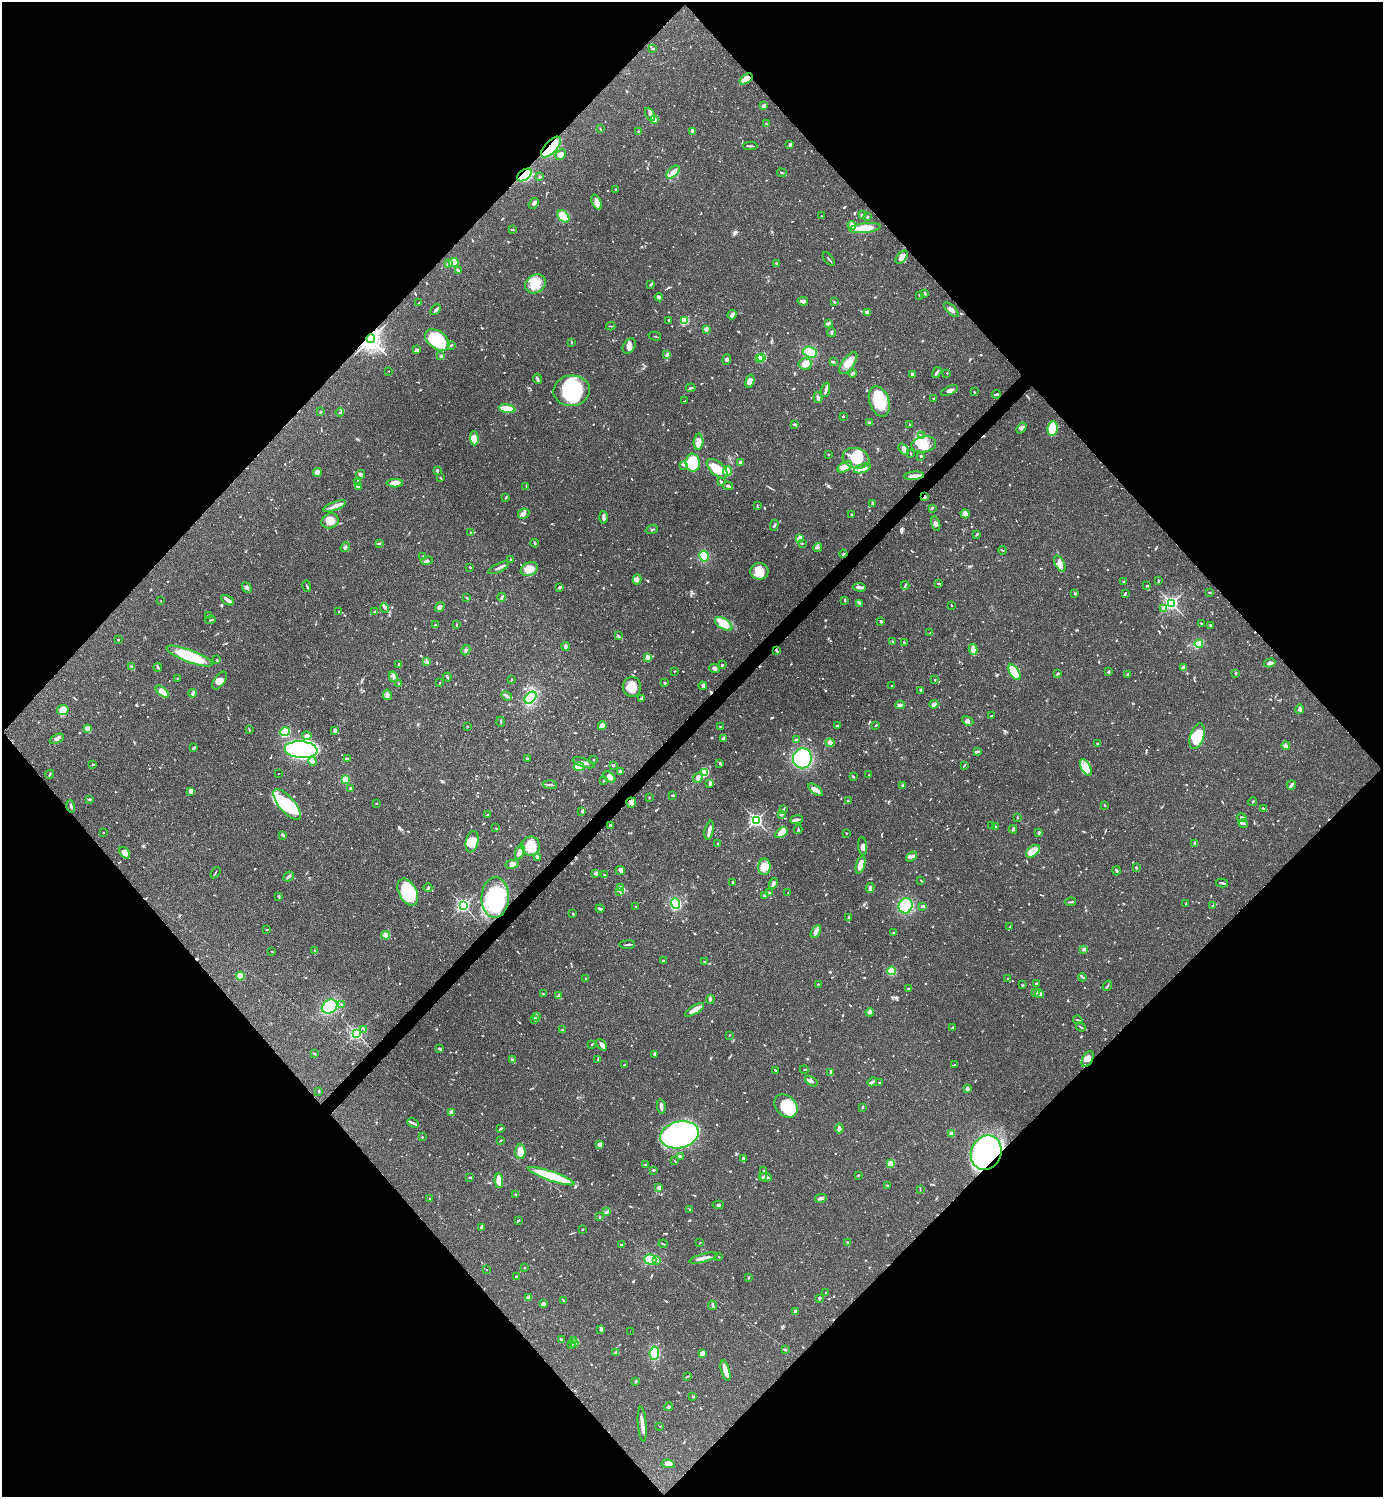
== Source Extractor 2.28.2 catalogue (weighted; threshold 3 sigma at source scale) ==
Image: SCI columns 300-5822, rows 1-5977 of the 5979 x 5980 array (HDU 1 of 3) = the unmasked area's bounding box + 8 px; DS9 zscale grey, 4 x 4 block average (1 PNG px = mean of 4 x 4 image px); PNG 1385 x 1499 px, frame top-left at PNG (2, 2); each listed source drawn as its Kron ellipse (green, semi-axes under 4 px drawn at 4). Shown black and unused: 51% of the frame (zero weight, under 3 of 4 exposures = <1% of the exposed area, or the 3 px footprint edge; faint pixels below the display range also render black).
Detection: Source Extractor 2.28.2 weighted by HDU 2 'WHT'. Background 0.0382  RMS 0.0026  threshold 0.0119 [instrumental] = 3 sigma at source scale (4.5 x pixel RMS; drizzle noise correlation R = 1.50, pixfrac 1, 0.05/0.05 arcsec/px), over >= 5 px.
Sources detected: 1070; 2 too faint to see at this stretch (4 x 4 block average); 10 inside a brighter object's white glare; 9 cosmic-ray / hot-pixel residue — neither listed nor drawn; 27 coinciding with a brighter row at this scale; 77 inside a brighter listed object's ellipse — not listed separately; of the other 945, all 500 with FLUX_AUTO >= 1.01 (the completeness limit of this list) listed and drawn (445 fainter detections not listed), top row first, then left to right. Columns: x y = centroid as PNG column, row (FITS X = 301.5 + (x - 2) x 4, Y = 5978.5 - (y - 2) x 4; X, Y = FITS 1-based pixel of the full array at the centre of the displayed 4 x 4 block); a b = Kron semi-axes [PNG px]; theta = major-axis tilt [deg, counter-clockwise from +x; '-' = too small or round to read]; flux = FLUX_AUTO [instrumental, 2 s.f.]
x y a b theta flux
653 48 2 2 - 5.7
746 79 7 3 35 23
764 106 3 2 - 5.6
650 114 7 3 -63 4.7
654 120 3 3 - 2.3
766 124 3 2 - 1.2
600 129 2 2 - 1.2
638 131 2 2 - 1.8
692 131 4 2 - 2.8
790 145 4 2 - 3.9
750 146 7 2 0 2.4
551 147 13 6 47 53
561 154 6 4 43 9.7
673 172 8 4 42 10
782 173 5 2 - 2
524 175 8 5 36 94
539 176 2 2 - 2
616 189 2 2 - 1
597 202 8 4 -67 7.9
534 203 6 2 55 4.4
862 215 2 2 - 5.6
563 216 7 5 -49 44
821 216 2 2 - 1
867 217 3 2 - 1.8
852 225 4 3 - 6.9
865 228 16 5 6 30
512 230 4 2 - 2.1
902 257 8 4 53 11
829 259 8 2 -50 2.1
454 263 5 4 - 20
448 264 2 2 - 26
776 264 3 2 - 1.7
458 270 4 2 - 3.2
535 284 11 9 33 27
651 284 3 2 - 2.8
925 293 3 2 - 2.8
919 295 2 2 - 1.1
659 297 4 3 - 3.1
803 301 5 3 - 4.6
834 302 3 2 - 2.3
419 303 3 2 - 1.4
436 310 6 2 46 3.9
951 310 9 3 -45 5.7
867 312 4 2 - 6.5
732 315 5 4 - 4.2
669 320 2 2 - 4.8
684 321 2 2 - 63
828 323 3 2 - 4.3
611 326 4 2 - 1.2
706 329 3 3 - 5.3
831 332 5 2 - 2.1
655 336 6 2 -16 1.2
371 339 4 4 - 920
437 340 14 9 -37 96
572 342 4 2 - 1.7
451 345 3 2 - 1.7
629 346 8 6 61 7.9
417 349 3 2 - 2.3
810 352 7 5 -20 24
667 355 4 3 - 3.1
441 356 2 2 - 12
761 357 2 2 - 150
727 359 5 3 - 3.2
759 359 2 2 - 13
833 362 3 2 - 1.9
848 363 13 6 53 16
805 364 6 6 - 18
389 371 2 2 - 1.2
853 373 4 2 - 3.6
937 373 6 2 57 5
947 373 2 2 - 1.4
912 374 2 2 - 14
537 379 5 2 - 3.9
750 381 7 4 75 13
691 388 5 2 - 2.4
826 390 7 2 73 4.4
949 390 9 3 23 5.7
572 391 18 15 4 120
974 392 2 2 - 2
997 394 4 2 - 2.5
818 398 5 3 - 5.4
933 398 2 2 - 2.2
685 401 4 2 - 1.2
879 401 15 10 -71 50
507 409 8 2 -10 55
320 412 2 2 - 8.9
340 412 4 2 - 1.9
843 417 2 2 - 2
870 423 4 2 - 4.6
795 424 4 2 - 2.1
909 424 3 2 - 1.2
1021 428 6 3 53 4.5
1053 429 7 5 83 55
922 436 2 2 - 1.3
474 438 7 3 -87 6.9
699 442 8 5 87 15
924 444 12 8 10 23
904 449 6 4 -51 5.9
829 454 2 2 - 1.1
911 454 3 2 - 1.1
921 456 3 2 - 1.8
856 458 13 10 -16 44
740 462 3 2 - 2.3
693 463 9 7 -83 68
683 465 2 2 - 1.5
845 467 8 4 29 12
862 468 8 4 17 10
717 469 12 6 -41 36
437 470 3 2 - 1.5
727 471 5 4 - 22
317 473 5 3 - 4.9
360 474 5 4 - 3.5
914 476 10 2 6 15
440 478 3 2 - 1.6
358 482 3 2 - 1.2
721 482 3 2 - 2.3
395 483 8 4 1 14
526 486 3 2 - 1
728 486 5 2 - 4.8
358 487 2 2 - 2.4
506 497 3 2 - 1.3
925 497 2 2 - 4.1
872 503 3 2 - 3
335 506 12 3 20 10
757 506 4 2 - 2
932 508 3 2 - 1.7
524 514 6 5 - 6.5
965 514 5 4 - 8.5
852 515 4 2 - 1.7
603 517 6 2 -88 5.5
330 521 9 7 23 15
936 524 7 3 -74 5.1
774 525 5 2 - 2.9
652 530 6 2 23 1.8
470 532 2 2 - 1.3
977 534 4 2 - 1.6
799 539 4 3 - 3.8
379 543 3 2 - 2.6
535 543 4 2 - 1.9
802 543 2 2 - 1.1
345 547 5 2 - 3.1
818 548 4 2 - 2.6
1002 550 4 2 - 1.2
843 554 4 2 - 1.3
423 556 4 2 - 2.1
704 556 5 4 - 30
510 559 2 2 - 1.2
427 561 6 3 18 3
1060 564 8 4 -63 11
470 567 2 2 - 2
499 568 11 2 26 6
529 569 9 6 23 26
759 571 9 8 - 23
637 579 5 4 - 6.2
1159 580 3 2 - 1
1124 582 2 2 - 2.9
938 583 4 2 - 1.7
905 585 4 2 - 1.3
307 586 6 2 -74 2
1147 586 3 2 - 1.7
560 587 3 2 - 3.9
860 587 6 3 -6 5.7
247 588 6 3 -47 4
1209 592 2 2 - 1.6
1075 593 2 2 - 1.2
1125 594 4 2 - 1.7
502 597 4 3 - 3.2
467 598 3 2 - 1.4
227 600 7 3 -29 5.1
845 600 3 2 - 2.2
161 601 2 2 - 1.2
860 603 3 2 - 6.9
1171 603 3 2 - 420
951 605 3 2 - 1.1
440 607 5 4 - 7.6
384 608 5 3 - 2.9
1164 608 3 2 - 3.8
375 611 2 2 - 1.1
339 612 2 2 - 1.5
208 615 2 2 - 1.2
210 620 5 2 - 1.4
881 621 3 2 - 2.6
1201 623 2 2 - 1.2
436 624 2 2 - 2.3
724 624 10 5 -33 26
457 625 3 2 - 1.1
1210 625 4 2 - 2
930 633 2 2 - 1.1
618 636 4 2 - 1.6
118 639 2 2 - 4
892 641 2 2 - 1.3
904 643 3 2 - 1.3
1199 644 4 3 - 4.9
565 646 4 3 - 4.8
973 649 5 2 - 18
466 650 5 2 - 2.6
777 651 3 2 - 1.9
189 656 24 6 -21 79
648 657 4 3 - 4.6
217 660 2 2 - 2.2
426 662 3 3 - 2.8
1270 663 6 3 14 5.4
399 664 2 2 - 2.9
722 665 2 2 - 2.2
132 667 3 2 - 1.8
158 667 4 2 - 2.4
1183 667 2 2 - 1.3
714 669 5 3 - 4.6
675 671 2 2 - 1.4
1014 672 9 4 -56 92
1109 672 3 2 - 1.5
1236 673 3 2 - 1.4
1058 674 4 2 - 2.2
1127 674 3 2 - 1.5
393 677 5 3 - 3.9
447 677 4 2 - 2.7
177 678 2 2 - 1.1
220 680 10 5 55 7.8
511 680 3 2 - 1.1
935 680 2 2 - 1.4
398 683 3 2 - 1.1
439 683 3 2 - 1.3
665 683 2 2 - 3.2
703 686 4 2 - 2.6
892 686 2 2 - 1.4
632 687 10 9 - 29
921 690 3 3 - 2.3
162 692 8 3 -41 22
193 693 4 3 - 2.8
387 695 5 3 - 5.6
507 696 6 2 -30 3.6
530 698 7 4 46 54
641 699 3 3 - 2.3
934 704 4 3 - 8.2
900 705 4 3 - 5.9
1300 709 5 3 - 3.8
63 710 6 5 - 18
991 716 3 2 - 1.7
968 721 6 4 -29 5.6
501 722 5 2 - 1.5
876 725 3 2 - 1.3
467 726 2 2 - 1.8
602 726 4 4 - 11
837 726 3 2 - 1.4
720 727 4 2 - 1.5
87 729 2 2 - 53
249 729 3 2 - 1.3
335 730 3 2 - 5.7
285 732 5 4 - 80
307 736 5 3 - 5.8
1197 736 13 7 72 58
723 738 4 2 - 4.7
57 739 7 3 27 4
796 740 3 2 - 4.1
830 743 5 3 - 3.5
1097 744 2 2 - 1.3
1286 746 4 3 - 4.5
194 748 4 2 - 3.3
301 750 16 8 -4 600
978 752 4 2 - 2.4
802 758 10 9 - 110
348 759 4 2 - 2.9
527 759 2 2 - 1.3
594 759 2 2 - 1.4
312 761 4 3 - 5.8
583 763 11 3 -19 7.1
93 764 3 2 - 1.4
720 764 3 2 - 2.3
613 765 2 2 - 4.5
964 765 3 2 - 1.4
579 767 5 3 - 37
1086 767 9 4 -63 13
620 771 3 2 - 2.1
705 772 4 3 - 61
278 773 2 2 - 1.1
50 774 4 2 - 1.7
869 775 2 2 - 1.6
853 776 2 2 - 1.2
609 777 7 4 -41 9
698 778 5 4 - 8.9
345 779 4 3 - 35
603 781 3 2 - 1.5
710 783 4 2 - 3.6
550 785 7 2 -4 3.7
903 785 3 2 - 2.4
1291 785 5 3 - 4.9
351 788 3 2 - 1.3
816 790 9 3 -37 15
191 791 4 2 - 9.3
673 795 3 2 - 1.9
649 797 3 2 - 1.5
89 799 3 2 - 3.5
848 801 2 2 - 1.8
1253 802 4 2 - 1.2
631 803 5 5 - 4.5
287 804 19 7 -49 83
376 804 2 2 - 1.6
1105 805 3 2 - 1.4
71 806 6 2 -75 2.7
1263 808 4 2 - 1.9
783 809 4 2 - 1.7
582 812 3 2 - 1.4
488 814 3 2 - 1.1
781 814 3 2 - 1.8
1017 817 2 2 - 1.4
1242 818 5 3 - 4.2
756 820 3 3 - 330
796 820 6 2 6 5.5
1243 823 5 2 - 2.5
611 825 3 2 - 2.3
992 826 2 2 - 1.2
995 826 3 2 - 1.4
496 828 3 2 - 1.1
798 829 4 2 - 2.1
1013 829 4 3 - 2.3
709 830 9 2 77 7.7
1039 832 3 2 - 2.9
103 833 2 2 - 1
781 833 7 4 36 15
846 833 2 2 - 1.3
283 835 3 2 - 3.6
472 842 11 6 79 23
1194 843 4 2 - 2.2
718 844 3 2 - 1.4
531 846 9 9 - 34
863 846 9 3 -85 6.9
1033 851 8 5 41 30
520 852 8 4 70 8.8
125 853 6 4 -53 10
912 856 6 3 38 5.7
537 857 3 2 - 6.1
512 864 6 4 12 6.3
861 865 9 3 73 18
764 867 8 6 89 14
1136 868 2 2 - 2.1
620 870 5 4 - 4.3
1117 871 4 2 - 2.1
215 873 6 2 56 1.5
596 873 4 3 - 3.9
604 875 2 2 - 1.9
288 877 5 2 - 4.4
921 880 3 2 - 1.1
733 882 2 2 - 1.1
1222 883 6 2 -13 2.7
773 884 5 3 - 6.1
620 887 3 3 - 3.8
428 888 4 2 - 2.7
870 888 5 2 - 5.4
620 891 3 2 - 1.1
408 892 14 9 -62 69
770 893 2 2 - 1.3
788 893 2 2 - 1.5
764 895 3 2 - 2.1
279 896 4 2 - 1.7
495 897 20 13 87 120
1070 902 6 2 8 2.1
675 903 5 4 - 59
1186 903 3 2 - 1.4
1213 905 2 2 - 1.2
463 906 3 2 - 330
636 906 2 2 - 1.1
906 906 8 7 - 78
923 906 3 2 - 4
600 909 4 2 - 3.1
573 914 2 2 - 1.8
848 918 3 2 - 1.6
1010 927 3 2 - 1.4
267 929 3 2 - 1.4
816 931 7 3 61 5.1
893 933 3 2 - 1.1
386 935 4 4 - 13
627 945 8 2 5 2.8
1084 949 3 2 - 3
315 950 3 2 - 2
272 951 2 2 - 1.1
663 961 3 3 - 2.1
704 962 2 2 - 3.8
891 971 4 4 - 39
240 976 4 3 - 35
1082 977 4 2 - 2.1
586 978 2 2 - 1.1
1008 978 2 2 - 1.2
1036 983 2 2 - 2.7
818 984 2 2 - 1.2
1022 985 2 2 - 2.8
1107 986 5 2 - 1.9
909 989 2 2 - 4.2
1036 992 3 2 - 4.7
543 994 2 2 - 1
1040 994 4 3 - 4.5
559 996 4 3 - 3.6
710 999 5 2 - 2.3
341 1005 2 2 - 1.6
330 1007 8 6 35 110
695 1010 11 4 32 12
870 1012 4 4 - 4.1
536 1017 3 3 - 2.6
534 1020 2 2 - 1.4
1078 1020 4 2 - 2
1081 1027 5 2 - 1.8
952 1028 3 2 - 1.3
363 1029 4 2 - 1.7
562 1030 3 2 - 1.8
356 1033 2 2 - 280
729 1035 2 2 - 1
592 1044 2 2 - 1.4
602 1045 7 3 -49 5.6
439 1048 4 2 - 1.9
315 1054 4 2 - 1.3
654 1054 2 2 - 2.2
598 1059 3 2 - 1.1
1088 1059 8 5 62 11
512 1060 3 2 - 3
625 1065 3 2 - 1.1
954 1065 3 2 - 1.8
804 1069 4 2 - 1.5
775 1070 3 2 - 2.2
831 1072 3 2 - 5
811 1081 7 3 -37 5.2
872 1082 5 2 - 3.5
879 1083 2 2 - 2.1
967 1089 4 3 - 6.1
319 1091 2 2 - 2.3
661 1106 7 2 -81 6.4
786 1106 13 10 -45 68
863 1107 3 2 - 2.3
452 1112 2 2 - 1.1
413 1123 6 2 -26 4
501 1128 4 2 - 2.3
839 1128 5 3 - 7
951 1133 2 2 - 51
679 1135 20 13 13 290
422 1137 2 2 - 1.4
500 1140 3 2 - 1.5
600 1144 3 3 - 7.8
520 1152 7 5 -88 14
986 1153 17 15 65 460
680 1156 4 2 - 2.6
743 1159 4 3 - 2.3
675 1161 4 2 - 1
891 1164 4 2 - 27
646 1165 2 2 - 2.1
653 1170 2 2 - 7.2
763 1171 3 2 - 1.4
858 1175 3 2 - 1.4
551 1176 24 4 -19 100
470 1177 3 2 - 2.4
763 1177 3 2 - 3.8
766 1177 6 2 -9 3.7
499 1181 7 3 -86 27
887 1185 2 2 - 1.8
659 1188 4 3 - 4.8
920 1190 3 2 - 1.1
516 1195 3 2 - 2.3
821 1198 6 3 13 4.5
429 1199 2 2 - 1.4
718 1205 5 2 - 2.3
689 1209 3 2 - 2.2
607 1212 3 2 - 2
600 1217 3 2 - 1.7
518 1220 4 2 - 1.8
481 1227 4 2 - 1.6
583 1229 2 2 - 1.2
700 1243 2 2 - 1.1
847 1243 3 2 - 1.3
621 1244 3 2 - 1.9
663 1244 4 2 - 1.7
719 1257 2 2 - 1
703 1258 14 2 14 11
650 1259 6 5 - 36
657 1261 3 2 - 2.1
524 1268 2 2 - 1.2
486 1270 2 2 - 2.2
516 1277 2 2 - 1.5
748 1277 3 2 - 1.3
826 1292 2 2 - 1.2
529 1297 4 3 - 6.8
819 1298 3 2 - 3.6
563 1300 4 2 - 1.1
543 1304 3 2 - 6.7
713 1305 4 2 - 4.6
795 1311 4 2 - 4.7
601 1329 3 3 - 2.9
630 1331 2 2 - 1.2
561 1340 2 2 - 1.1
574 1341 3 2 - 1.9
574 1344 4 2 - 1.7
571 1345 4 2 - 1.9
785 1350 3 2 - 1.3
616 1353 3 2 - 1.8
654 1353 7 5 84 43
702 1354 3 3 - 11
725 1371 10 3 -75 14
687 1376 4 2 - 1.3
636 1381 3 2 - 2
693 1396 2 2 - 5.8
668 1407 4 2 - 2
642 1424 17 2 -85 13
660 1426 2 2 - 1.4
668 1464 7 4 -6 6.7
Overlapping masked pixels (flux is a lower limit): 9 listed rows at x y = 746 79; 551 147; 524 175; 371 339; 925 497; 777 651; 631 803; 495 897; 986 1153
Diffuse or blended objects may show on this block-average render without a row.